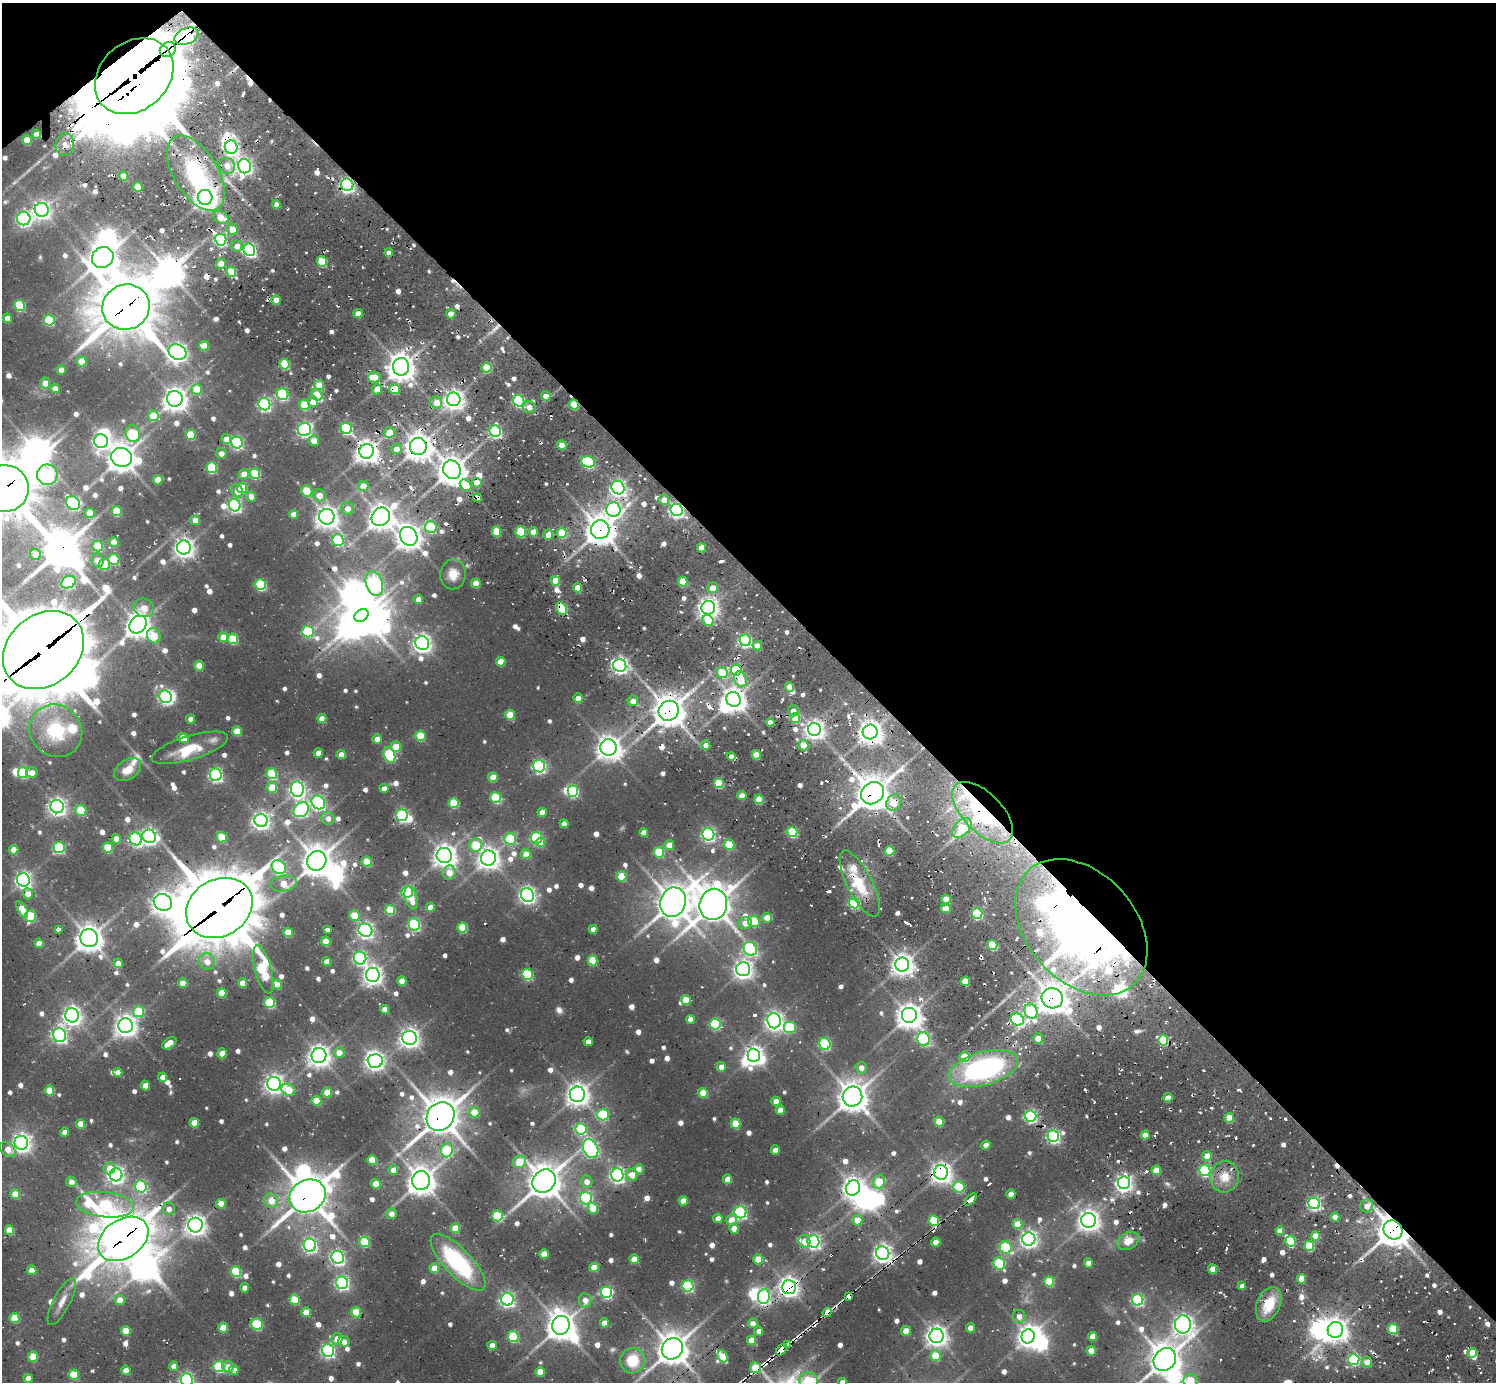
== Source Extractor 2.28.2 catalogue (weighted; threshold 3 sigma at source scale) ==
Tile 3 of 4 x 4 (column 3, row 1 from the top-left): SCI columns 3163-4656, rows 4425-5804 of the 6149 x 6134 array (HDU 1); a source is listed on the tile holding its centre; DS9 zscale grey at full resolution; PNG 1498 x 1384 px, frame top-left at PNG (2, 3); each listed source drawn as its Kron ellipse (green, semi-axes under 4 px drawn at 4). Shown black and unused: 43% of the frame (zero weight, under 2 of 3 exposures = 7% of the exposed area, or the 3 px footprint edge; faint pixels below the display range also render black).
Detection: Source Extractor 2.28.2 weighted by HDU 2 'WHT'; one run over the whole footprint, this tile lists its part. Background 0.0998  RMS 0.0095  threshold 0.0428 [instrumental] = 3 sigma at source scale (4.5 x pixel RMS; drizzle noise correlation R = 1.50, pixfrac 1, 0.05/0.05 arcsec/px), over >= 5 px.
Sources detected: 910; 8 too faint to see at this stretch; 34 inside a brighter object's white glare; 34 cosmic-ray / hot-pixel residue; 1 long thin detection or spike segment (spike, bleed or trail) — neither listed nor drawn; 18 inside a brighter listed object's ellipse — not listed separately; of the other 815, all 500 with FLUX_AUTO >= 7.4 (the completeness limit of this list) listed and drawn (315 fainter detections not listed), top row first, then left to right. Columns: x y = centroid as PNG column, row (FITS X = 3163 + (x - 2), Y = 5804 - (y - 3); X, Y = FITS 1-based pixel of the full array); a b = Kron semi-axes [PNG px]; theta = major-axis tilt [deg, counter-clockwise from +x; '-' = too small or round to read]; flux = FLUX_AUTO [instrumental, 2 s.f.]
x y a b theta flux
187 36 13 8 22 190
168 49 8 7 - 520
134 76 43 34 41 14000
36 134 4 4 - 8.6
27 140 5 4 - 17
65 144 11 9 77 8
231 147 7 6 - 230
227 166 8 8 - 12
245 166 7 6 - 360
196 173 42 22 -59 110
123 176 5 4 - 14
347 185 6 6 - 280
138 187 5 4 - 23
205 197 7 7 - 860
276 204 4 4 - 7.4
42 210 7 7 - 440
221 217 8 6 -25 18
24 219 7 6 - 250
232 229 6 5 - 13
221 240 6 5 - 160
237 246 5 5 - 8.9
249 250 6 5 - 220
389 253 4 4 - 7.7
103 257 11 10 - 1600
322 261 5 5 - 42
221 264 5 5 - 19
231 272 5 5 - 35
276 300 5 4 - 14
20 305 5 5 - 69
126 307 24 22 25 4500
358 313 4 4 - 12
451 314 5 4 - 11
7 318 5 4 - 12
49 320 5 5 - 67
204 346 5 4 - 19
177 352 9 7 -23 530
81 361 5 5 - 21
285 364 5 5 - 61
401 367 9 8 - 1200
487 368 5 5 - 39
61 370 5 4 - 9.5
374 377 6 5 - 17
45 383 5 5 - 10
319 385 5 5 - 22
55 388 5 4 - 8.2
197 389 5 5 - 30
377 389 5 5 - 11
395 389 5 5 - 29
282 394 6 5 - 120
317 395 6 5 - 42
546 396 5 4 - 9.8
175 399 8 8 - 840
454 399 7 6 - 620
519 401 6 5 - 130
313 402 5 5 - 15
436 402 6 6 - 16
264 404 6 6 - 190
304 405 5 5 - 39
574 405 5 5 - 34
529 407 6 6 - 8.1
153 416 5 5 - 28
346 428 6 5 - 120
304 430 6 6 - 230
495 431 6 5 - 170
389 432 5 5 - 13
133 434 9 7 -75 61
191 435 5 5 - 39
226 439 5 4 - 13
101 441 7 6 - 260
314 441 5 5 - 11
237 443 6 5 - 140
562 445 5 4 - 21
418 446 8 8 - 1100
396 449 5 5 - 10
367 451 7 7 - 860
221 453 5 5 - 7.9
122 457 10 9 - 1300
588 462 7 5 -21 110
212 467 5 5 - 65
452 470 9 8 - 1200
244 474 5 5 - 13
255 474 5 5 - 55
47 475 10 10 - 150
158 480 5 5 - 15
477 483 4 4 - 19
466 485 6 5 - 23
363 486 5 5 - 12
4 488 24 23 - 4900
242 488 5 5 - 32
618 488 7 6 - 310
237 491 6 5 - 10
307 491 6 5 - 33
319 495 6 6 - 12
251 496 5 5 - 9.7
478 498 4 4 - 21
664 500 5 5 - 10
73 503 7 6 - 150
235 505 6 6 - 210
348 508 6 6 - 7.8
613 509 7 7 - 230
677 510 6 6 - 280
117 511 5 5 - 42
90 513 5 5 - 21
293 514 4 4 - 11
327 517 8 7 - 760
381 517 10 8 43 980
195 520 5 5 - 10
431 527 6 5 - 82
600 530 9 9 - 1400
496 531 5 4 - 28
521 532 5 5 - 39
534 532 4 4 - 16
562 533 5 5 - 33
548 535 5 5 - 11
409 536 10 8 -59 910
338 540 6 5 - 95
114 542 5 4 - 16
98 546 5 5 - 37
184 547 7 7 - 590
701 548 4 4 - 19
36 555 5 5 - 16
114 559 5 5 - 62
98 560 7 6 - 12
104 564 6 5 - 30
453 574 15 13 87 13
555 581 5 4 - 21
69 582 7 6 - 110
683 582 5 4 - 25
374 583 13 8 -72 200
476 583 5 4 - 17
261 585 5 5 - 83
578 588 4 4 - 19
713 588 5 5 - 14
418 599 5 4 - 9.4
144 608 10 9 - 18
562 608 6 5 - 62
708 608 7 6 - 590
361 615 7 6 - 1300
708 620 6 5 - 26
138 625 9 8 - 1000
308 632 6 6 - 87
154 636 8 6 -63 27
223 637 5 4 - 15
233 639 5 5 - 45
745 640 6 5 - 170
422 643 7 6 - 480
757 646 5 4 - 12
43 650 44 35 41 9200
501 662 5 4 - 17
620 665 7 6 - 350
199 666 5 5 - 19
736 670 5 5 - 120
722 673 6 5 - 37
740 679 8 6 -63 19
790 687 5 4 - 21
166 697 6 6 - 210
578 698 5 4 - 13
733 699 7 7 - 880
633 701 5 5 - 11
669 711 10 9 - 1600
793 711 5 5 - 7.6
510 715 5 5 - 27
322 718 5 4 - 12
795 718 5 4 - 26
191 719 4 4 - 8.1
770 722 4 4 - 8.8
815 729 6 6 - 530
56 731 27 25 -45 59
237 731 5 4 - 25
870 732 7 7 - 900
420 736 5 5 - 40
183 738 6 4 -25 15
377 739 4 4 - 9.5
706 745 5 4 - 9.9
803 745 5 5 - 18
396 747 5 5 - 25
608 747 8 8 - 960
190 748 40 12 17 25
318 753 4 4 - 9.2
341 754 4 4 - 11
389 755 8 5 -69 87
756 755 5 4 - 24
731 756 4 4 - 11
539 766 6 6 - 190
128 770 15 9 33 13
32 772 6 5 - 9.4
23 773 5 5 - 61
272 774 5 5 - 63
216 775 6 6 - 210
493 777 5 4 - 16
719 783 5 5 - 47
272 787 5 5 - 32
384 788 4 4 - 7.4
297 789 8 6 -81 320
573 791 5 5 - 82
872 793 12 10 40 1700
742 795 5 4 - 11
496 798 5 5 - 68
759 799 5 4 - 26
318 802 7 6 - 200
454 803 5 5 - 46
894 803 9 7 58 20
57 807 7 6 - 430
81 810 5 5 - 45
301 810 8 6 37 190
542 812 5 4 - 12
983 813 38 19 -46 180
402 815 6 5 - 150
328 818 6 6 - 7.5
261 820 6 6 - 440
564 824 4 4 - 8
962 828 12 7 47 35
644 832 4 4 - 12
792 832 5 5 - 66
708 834 6 6 - 220
149 836 7 6 - 350
222 837 5 5 - 31
536 838 6 5 - 120
116 839 5 4 - 12
136 839 6 6 - 180
510 839 5 5 - 62
540 842 5 4 - 14
476 845 6 6 - 41
669 845 5 4 - 15
729 845 5 5 - 35
59 847 5 5 - 100
108 848 5 5 - 39
14 850 5 4 - 15
890 851 5 4 - 31
659 852 5 5 - 49
526 854 5 4 - 17
444 855 7 7 - 810
488 858 7 7 - 720
317 861 10 9 - 1500
367 862 5 5 - 35
279 867 8 6 -42 150
449 873 7 6 - 14
621 876 5 5 - 36
23 880 6 6 - 340
860 883 36 12 -63 37
283 884 13 7 8 18
407 892 5 5 - 120
28 894 5 5 - 11
527 895 7 6 - 360
411 898 12 6 -76 17
946 899 5 4 - 25
163 902 9 8 - 730
673 902 15 12 72 1800
854 903 5 5 - 80
713 904 16 13 76 1900
430 907 4 4 - 11
219 908 35 28 31 6600
22 909 9 4 -60 21
946 909 5 4 - 15
390 910 5 5 - 40
977 914 5 5 - 84
30 916 6 5 - 62
354 916 5 5 - 32
767 918 5 4 - 16
754 921 6 5 - 34
745 923 6 6 - 10
414 924 6 5 - 130
462 927 5 5 - 44
1081 927 78 54 -48 930
58 929 3 3 - 13
593 929 4 4 - 8.7
327 930 4 3 - 120
365 930 7 6 - 330
288 932 5 4 - 23
89 938 9 8 - 1200
326 941 5 4 - 24
39 943 5 4 - 14
992 945 5 5 - 47
750 949 7 6 - 170
360 958 6 6 - 200
592 960 5 5 - 37
207 961 8 8 - 9.7
327 961 4 4 - 9
118 963 5 4 - 11
902 964 7 7 - 760
263 969 24 8 -75 110
743 969 7 7 - 520
527 974 5 5 - 83
373 975 7 7 - 550
402 981 5 4 - 15
965 981 5 4 - 31
183 983 5 4 - 14
242 983 4 4 - 13
277 985 5 4 - 11
222 993 5 5 - 23
1052 998 11 10 - 1400
686 1000 5 5 - 22
270 1002 5 5 - 78
384 1009 4 4 - 10
139 1011 6 5 - 47
1031 1011 8 6 -68 110
72 1015 7 6 - 510
909 1016 8 8 - 990
690 1019 4 4 - 8.8
1017 1020 7 6 - 120
774 1021 8 6 -83 460
715 1024 5 5 - 82
126 1026 7 7 - 750
790 1027 6 6 - 54
60 1035 7 6 - 240
409 1038 7 7 - 550
1038 1038 5 5 - 13
923 1039 7 6 - 110
1163 1040 5 5 - 54
588 1042 4 4 - 7.9
169 1043 8 5 36 19
825 1044 6 5 - 120
222 1053 5 4 - 13
339 1053 5 5 - 14
754 1055 7 6 - 460
319 1056 7 7 - 760
965 1057 5 5 - 29
375 1061 7 6 - 450
721 1067 5 4 - 11
861 1068 6 5 - 7.7
984 1068 35 16 15 200
118 1072 4 4 - 8.6
163 1077 4 4 - 10
274 1084 7 7 - 520
145 1085 5 4 - 14
49 1090 5 4 - 29
289 1090 7 6 - 23
327 1092 5 5 - 22
703 1093 5 4 - 24
577 1094 8 7 - 800
852 1096 10 10 - 1400
1168 1098 4 4 - 12
316 1101 5 5 - 25
776 1101 4 4 - 13
780 1110 4 4 - 10
474 1112 5 5 - 21
603 1115 6 5 - 81
440 1116 15 13 54 2200
1031 1116 5 5 - 180
1229 1118 5 4 - 29
939 1122 5 4 - 27
194 1123 5 4 - 21
81 1124 5 4 - 19
736 1124 5 5 - 30
581 1129 6 5 - 83
65 1132 4 4 - 8.6
1145 1135 4 4 - 13
1053 1136 6 5 - 200
21 1143 7 6 - 490
986 1145 4 4 - 9.5
8 1149 9 6 -39 12
591 1149 10 7 -64 270
447 1150 7 6 - 67
775 1150 4 4 - 11
1207 1156 5 4 - 16
372 1160 5 5 - 28
519 1162 7 6 - 35
109 1168 6 6 - 11
639 1169 5 4 - 17
393 1170 5 5 - 10
1156 1170 4 4 - 25
1205 1171 5 5 - 110
941 1172 7 7 - 670
116 1175 6 6 - 370
617 1175 6 6 - 280
632 1175 6 6 - 13
1225 1177 15 14 - 17
728 1179 5 4 - 14
421 1181 9 9 - 1200
544 1181 12 11 - 1800
879 1181 7 5 75 29
71 1182 5 5 - 8.3
587 1182 6 6 - 8.5
1124 1183 6 6 - 400
376 1184 5 4 - 12
141 1186 6 5 - 120
959 1187 6 5 - 58
853 1188 7 7 - 670
15 1194 5 4 - 22
1011 1194 4 4 - 12
308 1196 19 15 29 2400
586 1198 6 6 - 130
971 1200 7 3 42 70
271 1201 7 6 - 14
683 1201 4 4 - 15
1314 1203 6 5 - 200
221 1204 5 4 - 18
105 1205 29 12 -6 150
1367 1206 6 6 - 9.1
593 1208 5 5 - 24
169 1209 6 6 - 7.5
740 1212 6 6 - 170
391 1214 5 5 - 8.4
497 1216 5 5 - 57
1335 1217 4 4 - 12
718 1218 4 4 - 8.8
731 1220 5 5 - 12
857 1220 5 5 - 13
1088 1220 7 7 - 700
934 1221 5 5 - 50
1017 1224 5 5 - 19
195 1225 7 7 - 650
455 1228 5 4 - 29
734 1229 5 4 - 14
10 1230 5 4 - 29
1393 1230 10 9 - 1600
1280 1231 4 4 - 11
1316 1236 4 4 - 21
123 1239 27 19 34 4000
1029 1239 6 6 - 420
804 1241 6 5 - 8.6
813 1241 6 6 - 260
1128 1241 11 8 33 15
1291 1241 5 5 - 55
364 1242 5 5 - 51
936 1242 4 4 - 15
310 1245 6 6 - 230
1309 1246 5 5 - 45
1006 1247 6 5 - 86
883 1253 7 6 - 490
544 1254 5 4 - 20
338 1257 6 6 - 250
634 1259 5 4 - 20
758 1259 5 5 - 26
458 1262 37 13 -46 100
1088 1263 4 4 - 12
999 1264 6 5 - 67
594 1267 5 4 - 18
434 1268 5 5 - 14
1213 1269 5 4 - 15
32 1270 5 4 - 15
236 1272 5 5 - 66
1301 1279 5 4 - 19
1049 1281 5 5 - 46
342 1283 6 6 - 220
688 1286 6 5 - 120
1242 1286 4 4 - 8.6
789 1287 7 7 - 630
245 1288 4 4 - 8.4
606 1292 6 5 - 130
764 1296 7 6 - 200
849 1297 4 3 - 58
507 1299 6 6 - 260
120 1300 5 5 - 11
294 1300 5 5 - 39
585 1300 7 6 - 8.5
1138 1300 6 5 - 150
62 1301 26 8 62 11
1269 1304 18 11 67 32
306 1312 5 4 - 18
356 1312 5 5 - 28
827 1312 5 4 - 24
1019 1316 6 6 - 8
14 1318 5 5 - 33
604 1323 4 4 - 9.9
753 1323 5 4 - 7.7
257 1324 6 5 - 68
1183 1324 9 8 - 630
561 1325 9 8 - 1300
223 1328 5 5 - 23
970 1328 4 4 - 7.9
1393 1329 5 5 - 40
1335 1330 8 7 - 850
126 1331 5 4 - 19
759 1331 4 4 - 7.8
906 1331 5 5 - 16
936 1336 7 7 - 700
1028 1336 7 6 - 700
1093 1336 4 4 - 14
513 1337 5 5 - 68
337 1339 6 5 - 15
752 1340 5 4 - 22
344 1342 6 5 - 7.5
788 1344 4 3 - 270
492 1345 4 4 - 8.5
672 1349 11 10 - 1500
328 1350 6 6 - 210
781 1350 7 4 50 88
1091 1351 5 4 - 20
1472 1353 5 4 - 20
722 1356 6 5 - 28
935 1356 5 5 - 29
33 1357 5 5 - 28
1354 1359 5 5 - 110
633 1360 13 12 - 27
1165 1360 12 10 48 1600
1367 1362 5 5 - 11
174 1366 5 4 - 8
219 1367 5 5 - 94
228 1367 6 5 - 11
755 1368 5 5 - 33
126 1370 5 4 - 12
234 1370 5 5 - 8
540 1372 5 4 - 18
74 1375 5 5 - 42
28 1378 4 4 - 8.1
187 1380 6 6 - 220
1190 1380 7 6 - 34
809 1381 9 8 - 61
842 1382 4 4 - 12
Overlapping masked pixels (flux is a lower limit): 49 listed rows (the first 20) at x y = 187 36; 168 49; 134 76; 65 144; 231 147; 196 173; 347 185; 205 197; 249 250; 126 307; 395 389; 519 401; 574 405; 418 446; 367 451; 4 488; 478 498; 677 510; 600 530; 562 608
Isophote crosses this tile's border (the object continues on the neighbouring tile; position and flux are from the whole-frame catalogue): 7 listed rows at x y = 4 488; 43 650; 1165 1360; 187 1380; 1190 1380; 809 1381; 842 1382